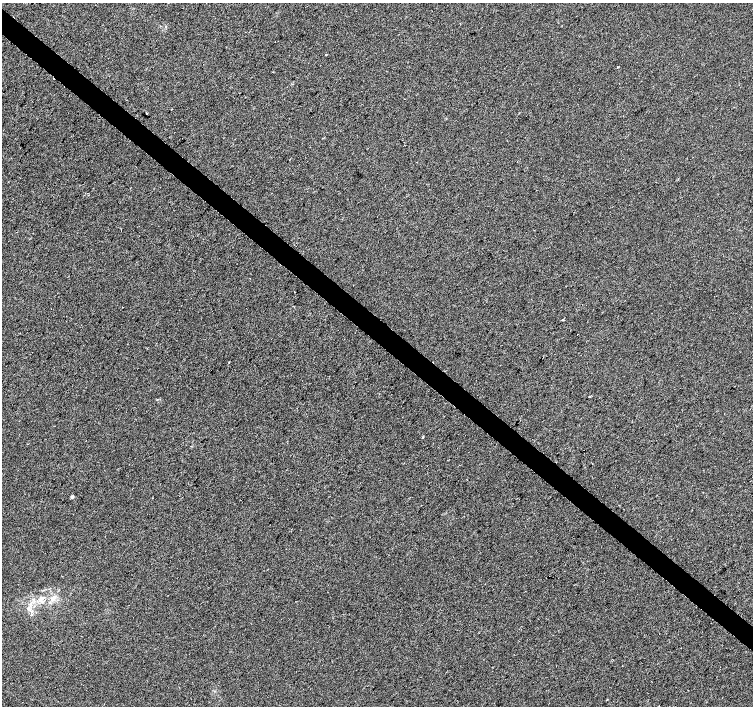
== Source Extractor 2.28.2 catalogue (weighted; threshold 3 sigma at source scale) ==
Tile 11 of 4 x 4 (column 3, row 3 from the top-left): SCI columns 3012-4513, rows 1641-3047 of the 6016 x 6029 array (HDU 1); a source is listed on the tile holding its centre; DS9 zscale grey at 2 x 2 block average (1 PNG px = mean of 2 x 2 image px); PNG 755 x 708 px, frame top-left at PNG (2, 3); no overlay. Shown black and unused: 4% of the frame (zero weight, under 2 of 3 exposures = <1% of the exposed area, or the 3 px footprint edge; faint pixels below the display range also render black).
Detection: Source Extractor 2.28.2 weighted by HDU 2 'WHT'; one run over the whole footprint, this tile lists its part. Background 0.0066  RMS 0.0079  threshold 0.0355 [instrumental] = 3 sigma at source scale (4.5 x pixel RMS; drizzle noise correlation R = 1.50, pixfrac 1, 0.0396/0.0396 arcsec/px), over >= 5 px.
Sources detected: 11; all 11 listed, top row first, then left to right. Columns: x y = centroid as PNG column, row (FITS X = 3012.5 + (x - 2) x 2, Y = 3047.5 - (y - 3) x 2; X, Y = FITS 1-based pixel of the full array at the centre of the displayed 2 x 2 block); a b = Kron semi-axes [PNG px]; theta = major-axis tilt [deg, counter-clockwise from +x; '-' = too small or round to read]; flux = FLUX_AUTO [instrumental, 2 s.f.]
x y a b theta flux
326 55 2 2 - 1.5
618 67 2 2 - 3.7
146 113 2 2 - 3.1
295 292 2 2 - 3.4
589 397 2 2 - 2.6
423 437 2 2 - 1.3
592 464 2 2 - 0.74
72 496 6 2 -4 2.2
53 599 6 4 26 6.9
42 601 6 4 -30 5.1
32 614 3 2 - 1.3